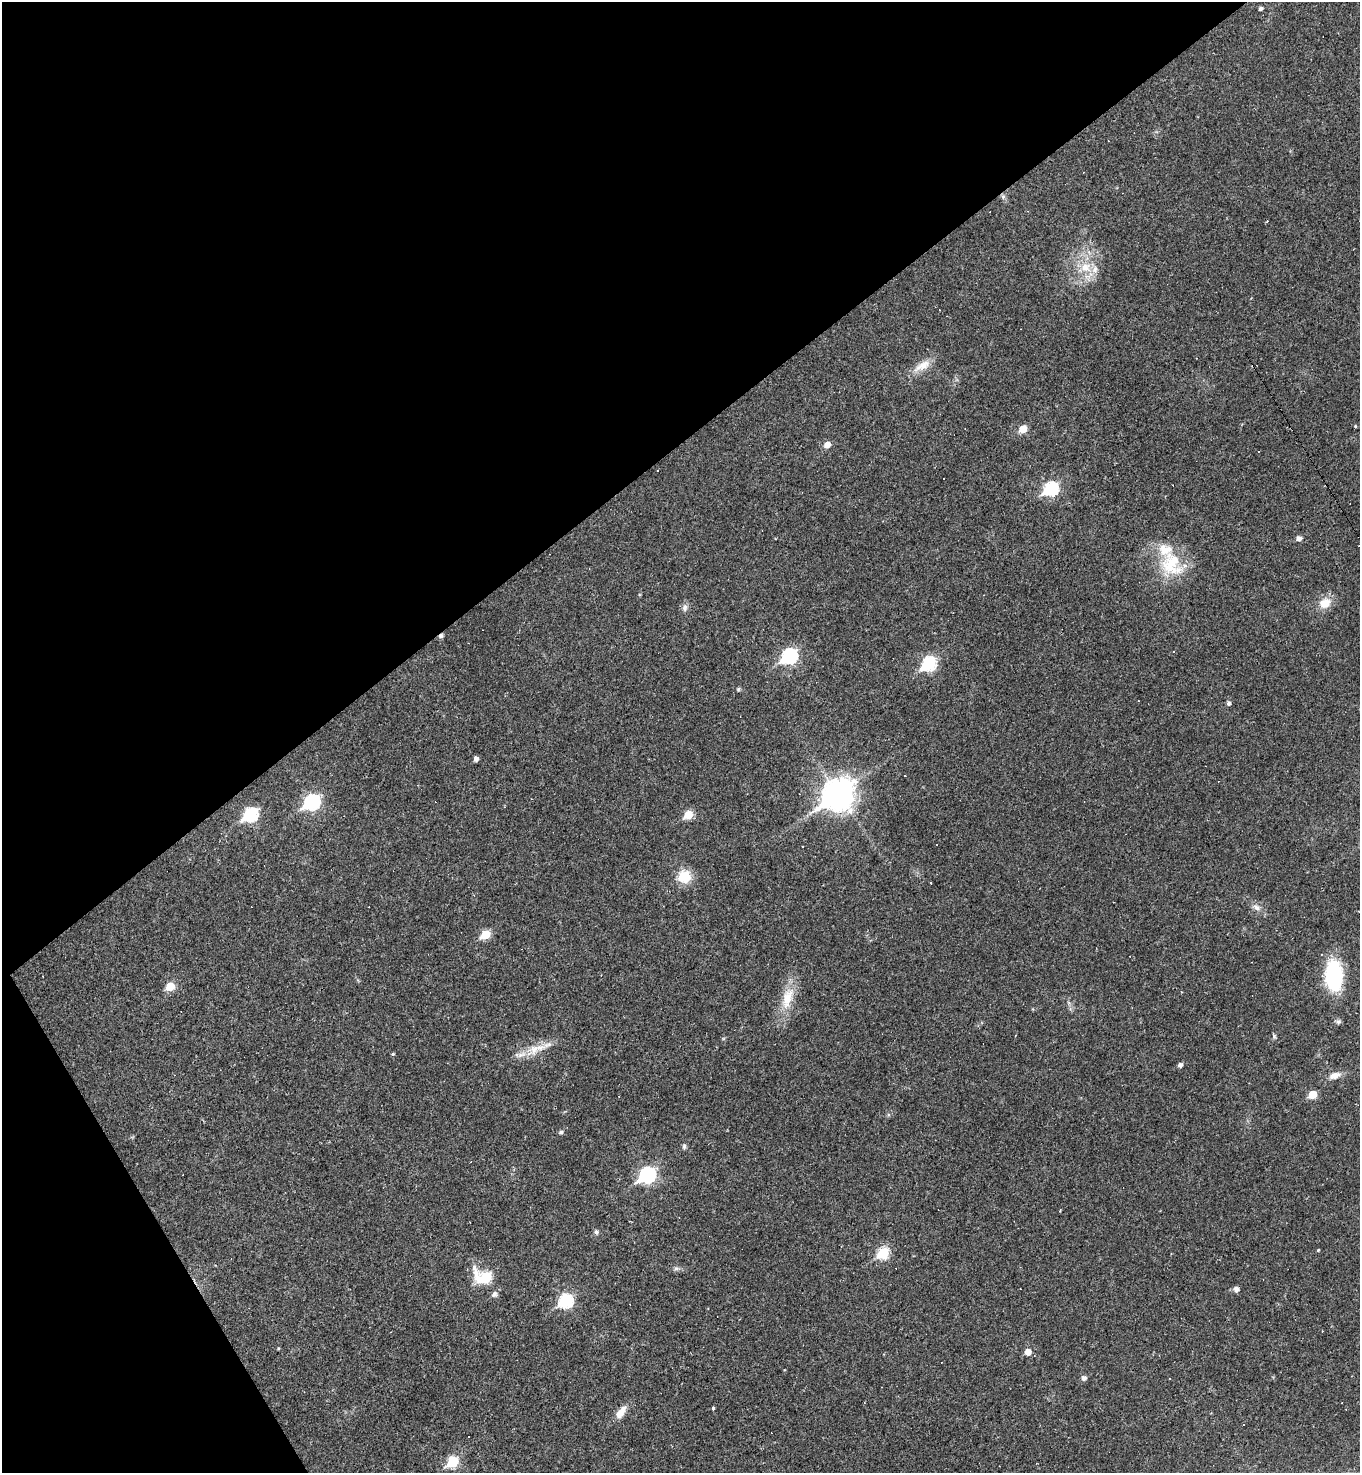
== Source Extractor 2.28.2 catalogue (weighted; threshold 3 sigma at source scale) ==
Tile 5 of 4 x 4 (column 1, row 2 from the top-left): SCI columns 293-1650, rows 2944-4414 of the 5881 x 5886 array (HDU 1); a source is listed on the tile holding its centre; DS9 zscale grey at full resolution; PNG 1362 x 1475 px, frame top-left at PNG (2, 2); no overlay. Shown black and unused: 34% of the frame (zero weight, under 2 of 3 exposures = <1% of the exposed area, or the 3 px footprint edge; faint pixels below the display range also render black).
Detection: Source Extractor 2.28.2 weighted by HDU 2 'WHT'; one run over the whole footprint, this tile lists its part. Background 0.0191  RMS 0.004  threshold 0.0182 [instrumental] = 3 sigma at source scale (4.5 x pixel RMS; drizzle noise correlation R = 1.50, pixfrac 1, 0.05/0.05 arcsec/px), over >= 5 px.
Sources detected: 86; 25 cosmic-ray / hot-pixel residue — not listed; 2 inside a brighter listed object's ellipse — not listed separately; the other 59 listed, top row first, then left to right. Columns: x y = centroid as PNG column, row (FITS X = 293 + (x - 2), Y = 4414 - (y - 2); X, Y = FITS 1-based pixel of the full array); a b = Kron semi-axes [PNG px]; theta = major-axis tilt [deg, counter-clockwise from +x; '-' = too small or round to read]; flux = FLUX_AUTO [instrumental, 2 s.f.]
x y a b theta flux
1261 8 4 4 - 1
1084 172 3 2 - 0.36
1003 196 7 5 -69 1.1
1085 267 16 14 -11 7.9
922 366 26 11 28 5.6
1355 426 3 3 - 0.53
1023 429 6 5 - 8.4
827 445 6 5 - 3.6
1258 451 3 2 - 0.3
658 470 3 3 - 2
1051 489 8 6 33 51
1299 538 5 5 - 2
1171 564 38 28 -67 21
1325 603 15 12 23 6
685 608 10 7 83 1.7
789 656 8 7 - 69
929 664 8 6 42 50
738 689 5 5 - 0.52
1228 703 5 4 - 1.1
476 759 4 4 - 1.6
904 776 3 3 - 0.48
838 795 12 10 39 590
312 802 8 7 - 73
250 814 8 6 36 52
688 815 6 5 - 11
936 844 3 3 - 2.9
684 877 14 14 - 9.5
931 883 2 2 - 0.29
1256 907 12 7 -28 2.2
485 935 6 5 - 14
1334 976 26 15 -88 39
170 986 6 5 - 11
787 998 35 14 73 11
1338 1022 7 6 - 0.95
1274 1036 7 5 -76 0.74
535 1049 37 12 23 8.1
393 1054 4 4 - 0.55
1180 1065 5 4 - 1.5
1335 1075 14 8 19 3.6
1313 1095 5 5 - 10
561 1132 6 5 - 0.73
684 1146 7 5 89 0.8
647 1175 8 7 - 82
596 1232 5 5 - 1.1
1318 1250 4 3 - 0.36
883 1253 7 6 - 28
676 1268 6 6 - 0.89
485 1277 11 7 -18 29
1236 1289 5 5 - 1.9
494 1294 7 6 - 1.4
566 1301 7 6 - 52
278 1348 5 3 - 0.32
1028 1352 6 5 - 3.7
1084 1378 6 6 - 1.4
1170 1378 2 2 - 0.25
713 1408 3 3 - 1.1
621 1412 18 9 53 4.2
468 1437 3 3 - 0.75
453 1462 7 6 - 23
Overlapping masked pixels (flux is a lower limit): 1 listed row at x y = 1003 196